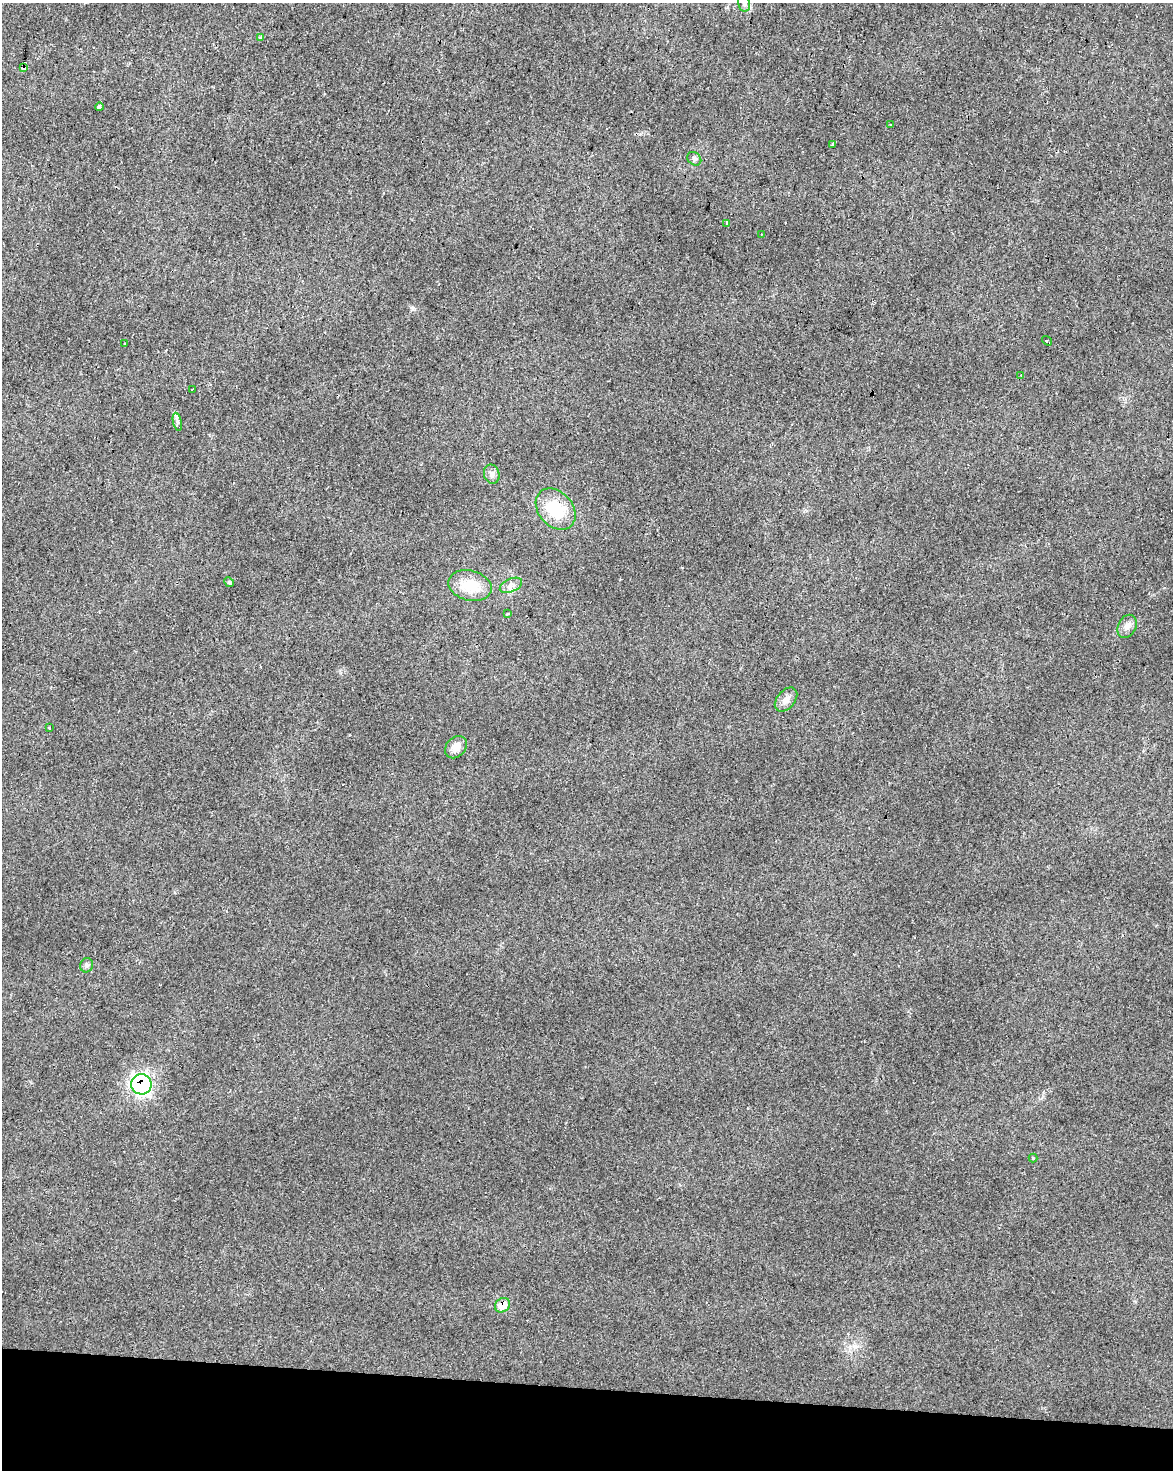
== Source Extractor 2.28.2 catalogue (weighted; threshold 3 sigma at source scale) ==
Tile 11 of 4 x 3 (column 3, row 3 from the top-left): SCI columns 2347-3517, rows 285-1752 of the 4687 x 4912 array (HDU 1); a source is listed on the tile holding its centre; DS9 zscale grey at full resolution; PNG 1175 x 1472 px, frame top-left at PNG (2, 3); each listed source drawn as its Kron ellipse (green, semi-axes under 4 px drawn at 4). Shown black and unused: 6% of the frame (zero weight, under 2 of 3 exposures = <1% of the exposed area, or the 3 px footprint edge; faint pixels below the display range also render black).
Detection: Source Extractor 2.28.2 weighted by HDU 2 'WHT'; one run over the whole footprint, this tile lists its part. Background 0.0282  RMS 0.0063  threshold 0.0281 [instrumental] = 3 sigma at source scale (4.5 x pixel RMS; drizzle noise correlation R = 1.50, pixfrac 1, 0.0396/0.0396 arcsec/px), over >= 5 px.
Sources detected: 33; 5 cosmic-ray / hot-pixel residue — neither listed nor drawn; the other 28 listed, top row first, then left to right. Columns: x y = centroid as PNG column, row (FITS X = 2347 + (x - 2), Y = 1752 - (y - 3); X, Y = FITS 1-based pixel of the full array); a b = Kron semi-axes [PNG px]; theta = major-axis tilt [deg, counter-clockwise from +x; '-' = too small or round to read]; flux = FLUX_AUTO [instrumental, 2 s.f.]
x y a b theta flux
744 3 8 6 -77 1.9
260 37 3 3 - 5.5
24 68 4 3 - 60
99 107 4 3 - 45
890 124 3 3 - 1.5
832 145 4 3 - 4.1
694 159 7 6 - 1.5
727 223 4 3 - 0.97
761 235 3 2 - 0.59
1047 341 5 3 - 3.5
125 344 3 3 - 1.8
1021 375 3 3 - 0.62
192 389 4 2 - 0.53
177 422 9 4 -77 1.6
492 474 10 7 -76 2.6
556 509 23 17 -49 23
229 582 5 4 - 0.79
511 585 12 6 24 2.9
470 586 22 15 -14 16
508 614 3 3 - 8.3
1127 626 12 9 64 3.7
786 700 14 9 50 4.2
49 727 3 2 - 0.64
456 747 12 9 47 5.9
86 965 7 6 - 1.5
141 1084 10 10 - 150
1033 1158 4 4 - 0.58
502 1305 8 6 36 13
Overlapping masked pixels (flux is a lower limit): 3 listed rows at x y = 24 68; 141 1084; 502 1305
Isophote crosses this tile's border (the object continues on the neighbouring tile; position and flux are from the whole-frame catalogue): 1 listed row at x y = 744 3
Unlisted compact peaks at least as high as the median listed source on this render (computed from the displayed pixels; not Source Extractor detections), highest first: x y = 412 309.